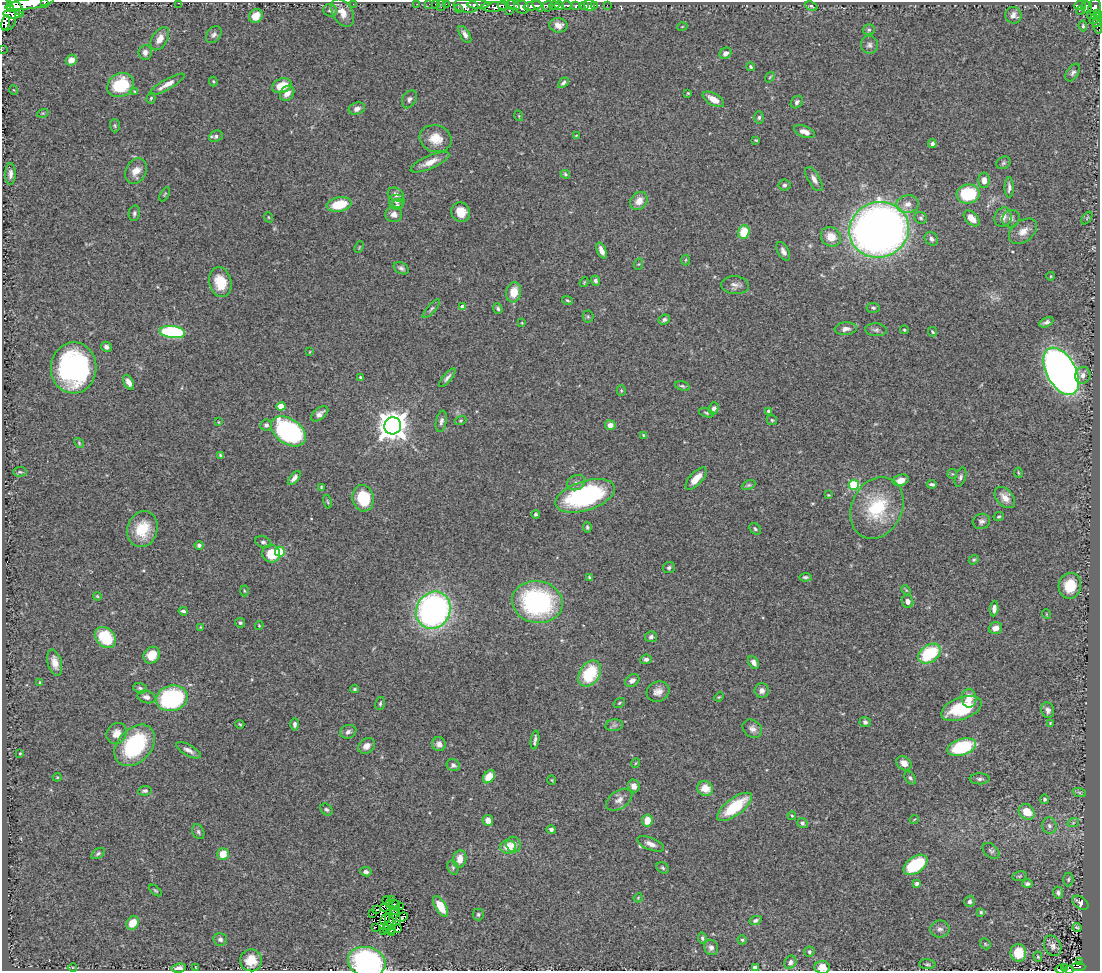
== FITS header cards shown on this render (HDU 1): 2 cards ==
NAXIS1  =                 1098
NAXIS2  =                  969

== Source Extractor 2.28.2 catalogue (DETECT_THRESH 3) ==
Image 1098 x 969 px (HDU 1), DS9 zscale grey, 1 PNG px = 1 image px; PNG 1102 x 973 px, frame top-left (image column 1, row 969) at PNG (2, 2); each listed source drawn as its Kron ellipse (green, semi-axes under 4 px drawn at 4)
Background 0.636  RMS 0.039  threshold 0.118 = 3 sigma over >= 5 px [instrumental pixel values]
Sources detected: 349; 1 with non-positive FLUX_AUTO (blend fragments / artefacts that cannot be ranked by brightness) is neither listed nor drawn; the other 348 listed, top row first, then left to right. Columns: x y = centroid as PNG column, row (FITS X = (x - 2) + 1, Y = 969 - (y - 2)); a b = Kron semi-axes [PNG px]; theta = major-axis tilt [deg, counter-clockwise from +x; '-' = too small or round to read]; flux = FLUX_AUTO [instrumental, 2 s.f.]
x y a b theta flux
44 3 3 2 - 90
178 3 3 2 - 26
30 4 25 5 9 2100
353 4 2 2 - 110
417 4 2 2 - 8.6
429 4 4 2 - 4.3
436 4 3 2 - 13
446 4 2 2 - 9.8
15 5 12 5 -52 740
442 5 6 2 71 22
478 5 11 4 -1 1200
503 5 6 3 -7 520
513 5 7 4 -13 500
559 5 4 4 - 480
567 5 4 3 - 210
585 5 3 3 - 77
589 5 6 5 - 30
595 5 3 2 - 9.1
607 5 2 2 - 8.9
466 6 12 7 -7 1300
533 6 9 4 11 1600
538 6 7 3 -49 660
548 6 5 4 - 570
554 6 5 4 - 820
576 6 4 3 - 280
811 6 6 4 -22 4.3
1080 6 6 3 7 150
494 7 13 5 2 650
522 7 7 6 - 880
1086 7 6 5 - 180
1095 7 8 6 76 420
10 8 3 2 - 5300
458 8 3 2 - 77
330 10 7 6 - 6.2
1080 10 4 2 - 10
509 11 3 3 - 69
5 13 17 10 -76 3300
343 13 15 10 -59 29
1098 13 4 3 - 68
13 14 10 3 -5 1100
1013 15 8 8 - 14
1091 15 3 2 - 21
256 16 7 6 - 28
1095 18 7 4 54 100
1097 21 6 3 58 67
6 23 8 3 80 720
558 25 9 7 -10 20
1083 26 5 3 - 4.1
1097 26 8 3 -75 56
682 27 5 3 - 2.2
869 30 6 5 - 4.8
465 34 9 4 -58 11
214 35 9 7 51 9.1
160 39 12 7 58 25
869 45 9 8 - 10
2 50 2 2 - 5.9
145 52 7 6 - 10
726 53 6 5 - 12
71 60 6 5 - 23
751 67 4 4 - 3.6
1073 72 10 6 56 8.5
770 77 6 3 53 2.7
213 81 5 4 - 3.1
563 83 6 4 44 5.8
167 84 20 5 29 22
121 85 14 11 31 130
282 86 10 7 21 55
14 90 5 3 - 2
134 91 4 2 - 2
287 93 8 6 54 20
688 93 3 2 - 2.3
151 98 5 4 - 3.5
409 99 10 6 59 9
713 99 12 6 -29 33
797 102 7 5 50 7.2
357 109 8 6 20 13
43 113 6 3 17 3.1
519 116 5 3 - 2.3
759 117 6 4 87 4.7
115 126 7 5 -88 4.4
804 132 11 5 -22 18
576 135 4 2 - 2
216 136 7 5 23 6.9
436 139 16 13 -14 47
756 140 3 2 - 2.7
932 144 4 4 - 7.6
430 162 21 6 23 30
1003 163 7 6 - 5.8
136 171 13 10 61 29
10 174 11 5 90 13
565 174 5 3 - 4
814 179 13 6 -60 14
984 180 8 5 90 16
784 185 6 5 - 6.1
1009 187 10 4 89 9.1
165 194 8 3 60 3
396 194 8 6 -29 14
968 194 11 9 6 150
397 201 8 7 - 10
639 201 9 8 - 27
339 204 12 7 11 82
908 204 11 9 7 20
397 205 6 5 - 4.7
461 212 10 9 - 38
134 213 8 5 79 6.5
394 214 8 8 - 15
268 217 5 3 - 2.3
1003 217 10 8 64 16
921 218 6 5 - 5.6
972 218 9 6 -46 26
1087 218 7 3 53 3.2
1011 219 9 8 - 11
879 230 30 27 18 2200
1023 231 16 10 39 25
744 232 7 5 70 73
831 237 10 9 - 36
931 239 7 6 - 9.3
359 247 6 3 67 2.2
602 251 8 4 -66 16
783 251 10 5 -62 11
685 260 5 3 - 2.7
639 264 6 4 70 3.8
401 268 8 5 -28 7.5
1051 276 4 3 - 2.1
596 281 5 4 - 7
220 282 15 11 -76 65
584 282 5 3 - 2.4
735 285 14 9 -5 14
514 292 10 7 77 41
568 300 5 3 - 3.6
463 307 4 4 - 30
498 308 5 4 - 5.5
873 308 6 5 - 5.3
431 309 12 4 48 6.2
588 317 6 5 - 3.6
664 319 6 4 24 6.6
1046 322 7 4 27 7.4
522 323 4 3 - 2.1
846 329 11 6 7 14
876 330 11 6 -4 8.5
904 330 4 3 - 3.6
172 332 13 6 -6 280
932 332 5 3 - 2.9
106 347 5 5 - 10
309 352 4 2 - 1.8
74 368 25 23 88 510
1061 371 26 14 -62 2100
1083 375 8 7 - 14
361 377 3 3 - 5.3
447 378 11 4 49 8.4
129 382 8 5 -63 19
682 386 7 4 -16 4.5
621 390 5 4 - 3.1
281 406 4 4 - 56
714 408 6 5 - 8.2
769 411 4 4 - 14
706 413 8 4 -18 4
320 414 10 5 37 13
461 420 6 4 19 3.6
772 420 5 5 - 3.8
441 421 11 5 79 8.6
219 422 4 2 - 1.6
266 425 6 6 - 7.2
610 425 5 5 - 16
393 426 8 8 - 4100
288 431 19 12 -35 440
643 435 4 3 - 2.3
79 443 5 4 - 3.2
220 455 4 3 - 3.3
20 472 7 4 4 4.7
1018 473 5 2 - 2.5
952 474 5 5 - 3.2
960 477 10 5 72 7.2
294 478 8 4 50 10
696 479 14 6 47 35
901 480 8 5 20 22
576 483 9 7 22 10
932 484 5 3 - 6.4
749 485 7 4 26 4.3
854 485 5 5 - 160
321 487 3 2 - 2.8
828 495 3 2 - 2.6
585 496 31 14 17 390
1005 497 12 8 -47 24
363 498 13 10 -78 100
327 502 7 3 -79 3.1
877 508 32 25 64 170
536 514 4 4 - 4.1
999 517 5 4 - 4.1
981 521 9 7 16 9.4
587 527 5 3 - 4.1
142 529 18 15 72 80
755 529 6 5 - 4.9
263 542 8 5 -24 7.7
199 545 4 4 - 5.7
280 552 5 5 - 160
271 554 9 8 - 63
974 560 5 4 - 3.7
669 568 6 5 - 5.6
589 577 4 3 - 3.6
805 577 6 4 4 4.4
1070 586 13 11 77 60
906 590 5 3 - 2.4
244 591 5 3 - 2.8
97 596 4 3 - 2.5
908 601 6 5 - 11
537 602 25 21 -9 430
994 608 8 4 85 11
433 610 19 17 62 960
183 611 4 3 - 5.5
1046 614 5 3 - 2
240 623 5 4 - 4.3
259 626 4 4 - 2.8
201 627 4 4 - 2.5
995 628 6 5 - 21
105 637 12 9 -43 120
651 637 6 5 - 6.8
929 654 12 8 36 160
152 655 9 7 49 55
646 659 6 5 - 7.9
754 662 7 5 -56 11
55 663 13 7 -75 25
590 674 14 10 56 130
632 681 8 6 33 10
40 682 4 3 - 2.6
140 688 7 5 -18 5.8
355 689 4 3 - 3.3
762 690 7 7 - 11
658 692 12 10 22 18
146 697 9 6 -14 14
719 697 5 4 - 2.6
172 698 16 12 17 370
969 698 9 7 -86 23
619 703 6 3 36 3
380 704 6 5 - 4.6
961 708 21 11 20 120
1048 710 8 6 -77 10
865 722 5 5 - 6.7
1050 723 4 3 - 2.5
240 724 4 3 - 3
295 724 6 4 89 7.9
614 725 9 6 7 7.8
752 729 10 8 -37 13
348 732 8 6 20 9.3
117 733 11 9 54 28
535 740 9 3 82 7.5
439 744 7 7 - 13
135 745 23 16 48 250
367 746 9 7 36 18
962 747 15 8 17 190
188 750 14 5 -29 13
20 753 3 3 - 2.8
636 763 5 3 - 2.3
904 763 8 6 -38 17
453 765 7 6 - 8.4
57 777 4 4 - 2.4
489 777 7 5 54 50
910 778 7 5 -55 5.9
980 779 10 5 1 7.4
552 780 5 3 - 2.2
634 786 6 6 - 12
705 788 8 7 - 37
145 791 7 4 9 5.7
1079 792 7 4 -19 4.1
1045 799 4 4 - 5.1
619 800 14 9 33 18
734 807 21 8 37 130
326 810 7 5 -41 5.6
1027 812 8 7 - 47
792 816 4 3 - 3.1
488 820 5 5 - 18
647 820 6 5 - 36
914 820 4 3 - 2
802 823 5 5 - 6.5
1073 823 6 3 19 3.4
1049 826 8 7 - 7.9
551 829 5 4 - 7.1
198 832 8 5 -64 6.5
514 844 8 7 - 13
651 844 14 6 -21 17
508 847 8 7 - 47
991 851 9 6 -39 6.9
98 854 7 4 33 6.2
223 854 6 5 - 39
460 859 9 6 81 26
916 865 13 8 35 140
453 867 7 5 -70 4.8
663 868 6 5 - 5
366 872 5 4 - 8.7
1020 876 7 5 11 4
1068 879 7 5 87 4.6
917 883 4 3 - 9.6
1027 884 5 4 - 6.2
155 891 7 4 -41 3.5
1058 893 6 5 - 7.1
638 898 5 3 - 2.5
391 899 2 2 - 1.9
387 900 4 3 - 1.1
970 901 6 5 - 6.9
1080 903 9 5 -35 13
394 904 5 2 - 3.5
389 905 3 2 - 3.8
441 906 11 5 -59 60
385 907 5 3 - 3.2
401 907 3 2 - 2.3
376 909 3 2 - 1.6
395 911 2 2 - 1.5
981 912 4 4 - 3.5
373 914 3 2 - 2.3
478 914 6 5 - 5.3
396 917 9 4 -65 1.9
402 917 6 2 21 3.5
385 919 6 3 64 7.7
755 920 6 4 23 5.9
389 921 7 2 -74 5.6
133 923 7 6 - 46
388 925 3 3 - 2.7
375 927 3 2 - 2.1
1077 928 4 3 - 3.3
387 929 4 2 - 2.7
392 929 3 2 - 2.6
397 929 3 2 - 3.2
940 929 10 8 -1 12
383 932 3 2 - 3.9
392 933 3 2 - 2
702 938 6 4 -81 5.2
220 939 7 6 - 7.6
742 940 4 4 - 4
985 944 6 5 - 3.6
1053 946 11 8 -63 13
711 947 8 6 -68 10
809 952 5 5 - 5.1
1018 953 9 8 - 57
1038 957 5 4 - 2.9
251 960 11 11 - 47
367 962 19 14 -15 550
790 962 7 5 58 9
1080 962 3 2 - 9.2
927 964 8 5 -3 5.2
73 967 4 3 - 1.8
822 967 8 6 -7 21
1078 967 7 3 -1 64
179 968 7 4 7 12
196 968 4 2 - 2.2
755 968 4 4 - 14
1065 968 2 2 - 1.1
1060 969 4 2 - 5.6
1069 970 4 2 - 17
At the frame edge (FLAGS 8, measured only in part): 12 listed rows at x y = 44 3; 178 3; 30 4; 5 13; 1098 13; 2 50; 367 962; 822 967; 179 968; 755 968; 1060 969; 1069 970
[1 non-positive-flux detection neither listed nor drawn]